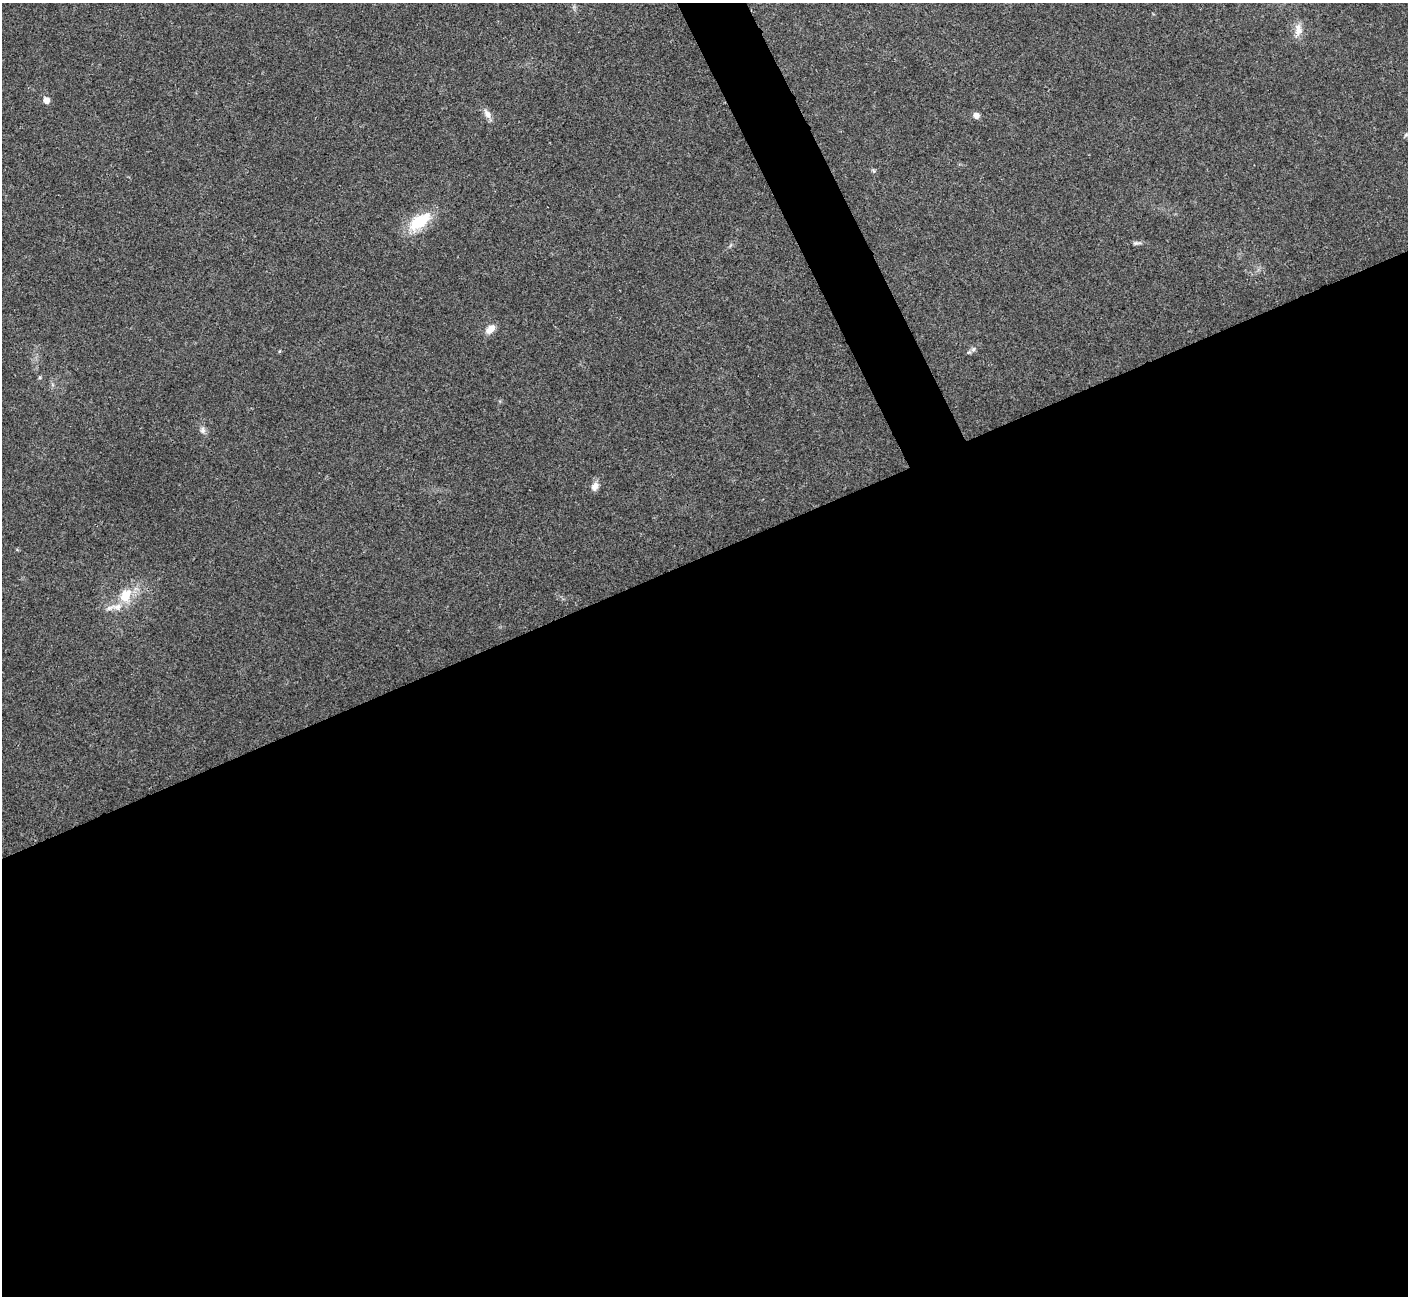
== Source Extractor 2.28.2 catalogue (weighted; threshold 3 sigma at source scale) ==
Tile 15 of 4 x 4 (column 3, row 4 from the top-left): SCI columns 2814-4219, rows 157-1450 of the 5630 x 5621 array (HDU 1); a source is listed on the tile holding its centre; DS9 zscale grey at full resolution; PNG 1410 x 1298 px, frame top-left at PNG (2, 3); no overlay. Shown black and unused: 59% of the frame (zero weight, under 3 of 4 exposures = <1% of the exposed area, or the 3 px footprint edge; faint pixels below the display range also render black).
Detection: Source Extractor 2.28.2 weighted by HDU 2 'WHT'; one run over the whole footprint, this tile lists its part. Background 0.0216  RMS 0.004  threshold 0.018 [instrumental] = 3 sigma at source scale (4.5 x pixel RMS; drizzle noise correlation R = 1.50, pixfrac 1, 0.05/0.05 arcsec/px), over >= 5 px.
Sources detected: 14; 1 inside a brighter listed object's ellipse — not listed separately; the other 13 listed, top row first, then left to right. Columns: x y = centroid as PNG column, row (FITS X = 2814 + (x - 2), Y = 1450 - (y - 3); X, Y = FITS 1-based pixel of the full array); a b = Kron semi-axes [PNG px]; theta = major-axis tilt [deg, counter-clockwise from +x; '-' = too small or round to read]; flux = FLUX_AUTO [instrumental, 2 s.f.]
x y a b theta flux
1298 29 17 10 -89 3.7
46 100 6 5 - 3.4
487 114 14 8 -56 2.4
976 115 5 5 - 2.9
1406 135 8 3 45 0.5
874 171 6 4 -70 0.56
419 221 27 12 36 16
1137 243 15 4 2 1.1
490 329 13 8 43 3.4
279 351 5 3 - 0.4
203 430 9 7 81 1.4
595 486 11 8 71 2.4
126 596 22 15 60 9.3
Unlisted compact peaks at least as high as the median listed source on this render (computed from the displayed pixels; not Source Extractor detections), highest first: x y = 973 349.